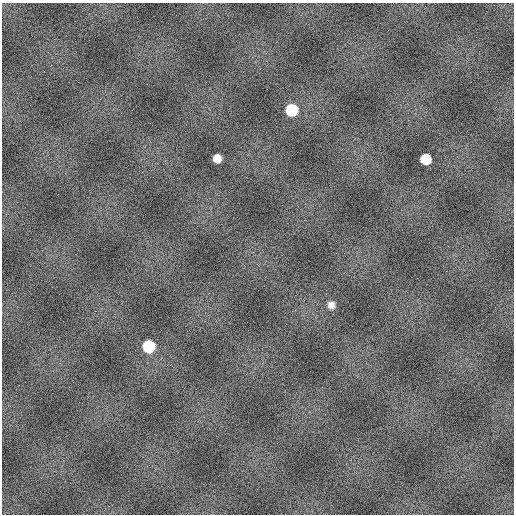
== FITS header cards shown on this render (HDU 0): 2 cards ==
NAXIS1  =                  512
NAXIS2  =                  512

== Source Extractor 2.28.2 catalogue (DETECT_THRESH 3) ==
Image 512 x 512 px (HDU 0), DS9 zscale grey, 1 PNG px = 1 image px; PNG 516 x 516 px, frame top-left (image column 1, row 512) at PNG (2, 3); no overlay
Background 811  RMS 16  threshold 48.3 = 3 sigma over >= 5 px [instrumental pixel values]
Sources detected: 5; all 5 listed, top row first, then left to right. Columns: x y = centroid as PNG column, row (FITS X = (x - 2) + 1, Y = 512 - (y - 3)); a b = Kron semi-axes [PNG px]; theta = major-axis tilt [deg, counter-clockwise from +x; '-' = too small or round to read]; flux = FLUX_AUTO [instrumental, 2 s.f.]
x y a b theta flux
292 110 9 9 - 47000
217 158 7 7 - 12000
426 159 8 8 - 27000
331 305 9 9 - 6600
149 346 9 9 - 46000